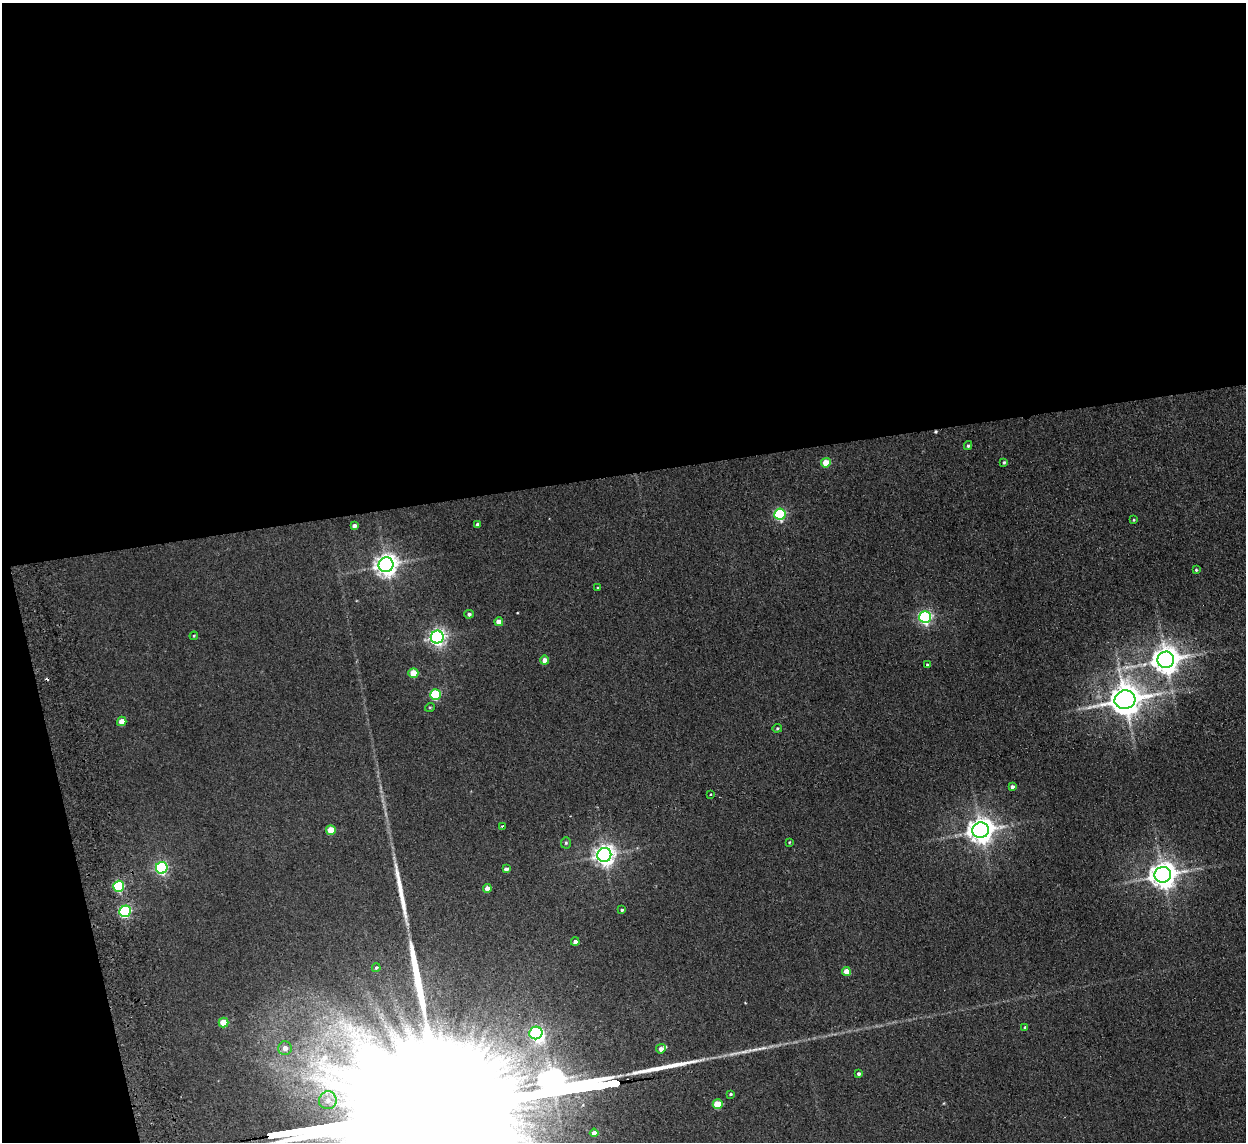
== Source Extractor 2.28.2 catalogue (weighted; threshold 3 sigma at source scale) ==
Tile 1 of 4 x 4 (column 1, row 1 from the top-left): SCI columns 53-1296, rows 3573-4712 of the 5082 x 4980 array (HDU 1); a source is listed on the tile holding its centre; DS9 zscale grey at full resolution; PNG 1248 x 1144 px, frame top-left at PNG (2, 3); each listed source drawn as its Kron ellipse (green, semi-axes under 4 px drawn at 4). Shown black and unused: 44% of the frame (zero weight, under 2 of 3 exposures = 3% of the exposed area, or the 3 px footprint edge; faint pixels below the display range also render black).
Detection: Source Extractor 2.28.2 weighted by HDU 2 'WHT'; one run over the whole footprint, this tile lists its part. Background 0.0678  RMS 0.0098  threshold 0.044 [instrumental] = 3 sigma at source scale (4.5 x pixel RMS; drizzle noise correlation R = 1.50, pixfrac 1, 0.05/0.05 arcsec/px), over >= 5 px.
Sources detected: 61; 1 inside a brighter object's white glare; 2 cosmic-ray / hot-pixel residue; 5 long thin detections or spike segments (spike, bleed or trail) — neither listed nor drawn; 1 inside a brighter listed object's ellipse — not listed separately; the other 52 listed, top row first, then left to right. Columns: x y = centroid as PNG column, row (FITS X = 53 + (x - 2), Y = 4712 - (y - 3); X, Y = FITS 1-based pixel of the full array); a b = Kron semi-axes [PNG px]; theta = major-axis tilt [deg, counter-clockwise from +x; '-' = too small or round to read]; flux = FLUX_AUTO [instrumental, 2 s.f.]
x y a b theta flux
968 446 4 4 - 1.5
1004 462 4 3 - 1.5
826 463 5 4 - 21
780 514 5 5 - 120
1134 520 4 3 - 0.95
478 524 4 3 - 2.1
354 526 4 4 - 3.8
386 565 7 7 - 790
1196 570 4 4 - 1.3
598 588 3 3 - 2
469 614 4 4 - 2.4
925 617 6 6 - 220
499 622 4 4 - 7.7
194 636 4 3 - 0.91
437 637 6 6 - 380
545 660 4 4 - 8.3
1166 660 8 8 - 1300
927 665 3 3 - 1.3
413 673 5 5 - 23
435 695 5 5 - 76
1125 700 10 9 - 2000
430 707 5 3 - 0.82
122 721 5 4 - 12
777 728 5 4 - 1.1
1012 787 4 4 - 2.8
711 794 3 3 - 1.7
502 826 3 3 - 1.2
331 830 5 4 - 20
981 830 8 7 - 1100
789 842 3 3 - 0.79
566 843 6 5 - 1.6
604 855 7 7 - 660
162 868 6 6 - 160
506 869 4 4 - 3.5
1163 875 8 7 - 1200
119 886 5 5 - 84
487 888 4 4 - 5.8
622 910 4 3 - 1.3
125 911 6 5 - 140
575 942 4 4 - 3.3
376 968 4 3 - 1.2
846 971 4 4 - 9.9
224 1022 5 5 - 23
1025 1027 3 3 - 1.4
536 1033 6 6 - 150
285 1048 7 6 - 6
661 1049 5 4 - 5
858 1074 4 4 - 2.1
731 1094 3 3 - 1.1
328 1100 9 8 - 6.9
718 1104 5 5 - 29
594 1133 4 4 - 3.7
Overlapping masked pixels (flux is a lower limit): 1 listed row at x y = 125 911